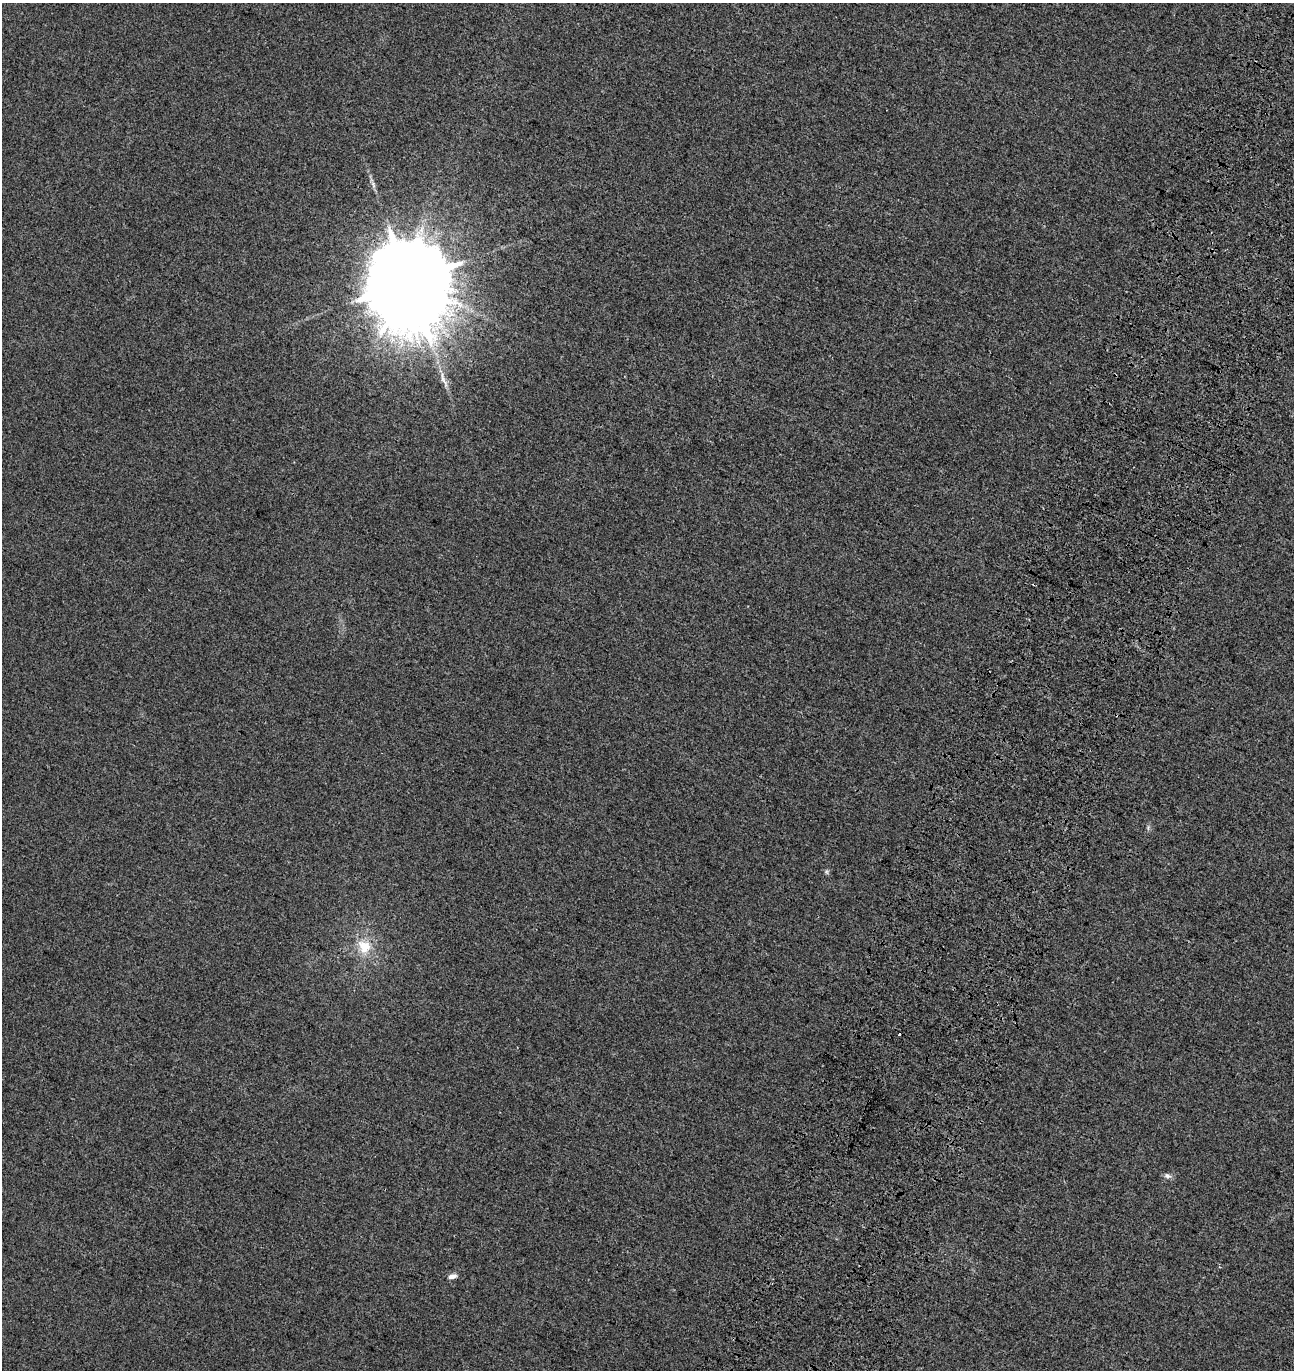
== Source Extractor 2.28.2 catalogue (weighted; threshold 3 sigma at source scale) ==
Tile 10 of 4 x 4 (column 2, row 3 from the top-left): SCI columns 1619-2910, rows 1514-2881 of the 5884 x 5755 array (HDU 1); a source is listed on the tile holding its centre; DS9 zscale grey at full resolution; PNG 1296 x 1372 px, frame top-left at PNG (2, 3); no overlay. Shown black and unused: <1% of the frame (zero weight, under 3 of 4 exposures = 9% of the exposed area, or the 3 px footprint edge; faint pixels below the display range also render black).
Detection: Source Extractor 2.28.2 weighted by HDU 2 'WHT'; one run over the whole footprint, this tile lists its part. Background 8.24e-04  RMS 0.0037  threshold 0.0166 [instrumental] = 3 sigma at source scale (4.5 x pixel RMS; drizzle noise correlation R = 1.50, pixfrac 1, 0.0396/0.0396 arcsec/px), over >= 5 px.
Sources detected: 7; all 7 listed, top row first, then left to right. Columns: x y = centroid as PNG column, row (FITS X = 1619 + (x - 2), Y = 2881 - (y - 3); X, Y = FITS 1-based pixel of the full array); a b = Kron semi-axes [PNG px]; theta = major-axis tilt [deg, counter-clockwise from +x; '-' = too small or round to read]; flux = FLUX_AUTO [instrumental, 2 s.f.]
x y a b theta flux
373 184 10 5 -64 1.1
408 282 26 22 -48 7700
827 872 7 4 -71 0.58
364 946 19 16 -54 8.3
899 1034 3 3 - 1.8
1167 1176 9 7 -13 1.3
452 1276 12 6 15 1.5
Overlapping masked pixels (flux is a lower limit): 1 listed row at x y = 408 282